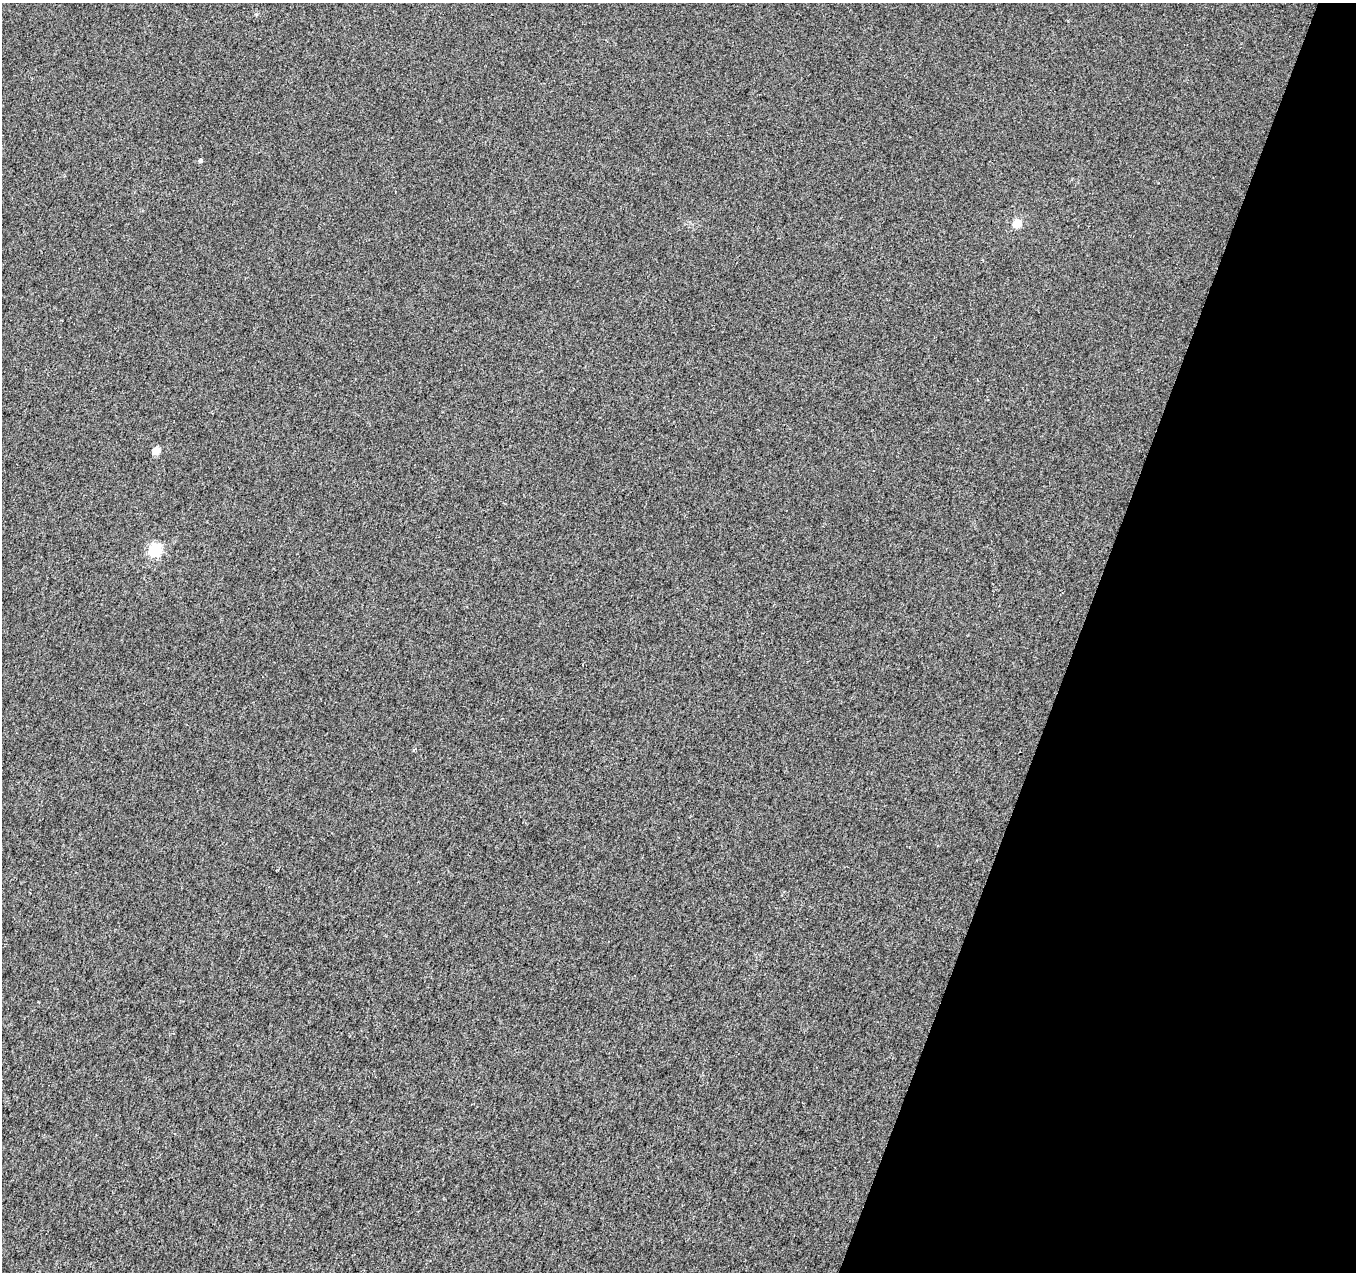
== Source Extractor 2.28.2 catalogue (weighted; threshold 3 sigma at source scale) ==
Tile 8 of 4 x 4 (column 4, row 2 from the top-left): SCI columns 4073-5426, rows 2755-4024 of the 5441 x 5596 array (HDU 1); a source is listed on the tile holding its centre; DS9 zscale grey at full resolution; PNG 1358 x 1274 px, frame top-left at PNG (2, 3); no overlay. Shown black and unused: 20% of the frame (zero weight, under 2 of 3 exposures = <1% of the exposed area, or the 3 px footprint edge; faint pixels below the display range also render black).
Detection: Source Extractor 2.28.2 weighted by HDU 2 'WHT'; one run over the whole footprint, this tile lists its part. Background 0.0146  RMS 0.01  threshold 0.0459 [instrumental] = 3 sigma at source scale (4.5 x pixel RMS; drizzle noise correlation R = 1.50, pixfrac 1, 0.0396/0.0396 arcsec/px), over >= 5 px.
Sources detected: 4; all 4 listed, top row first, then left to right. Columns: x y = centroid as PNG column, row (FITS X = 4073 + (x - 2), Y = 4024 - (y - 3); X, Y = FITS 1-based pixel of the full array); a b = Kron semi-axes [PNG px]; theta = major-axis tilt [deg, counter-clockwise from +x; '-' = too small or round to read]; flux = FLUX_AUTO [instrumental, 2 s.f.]
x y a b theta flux
201 160 4 4 - 2.7
1017 224 6 6 - 19
156 451 5 5 - 19
155 550 6 6 - 140